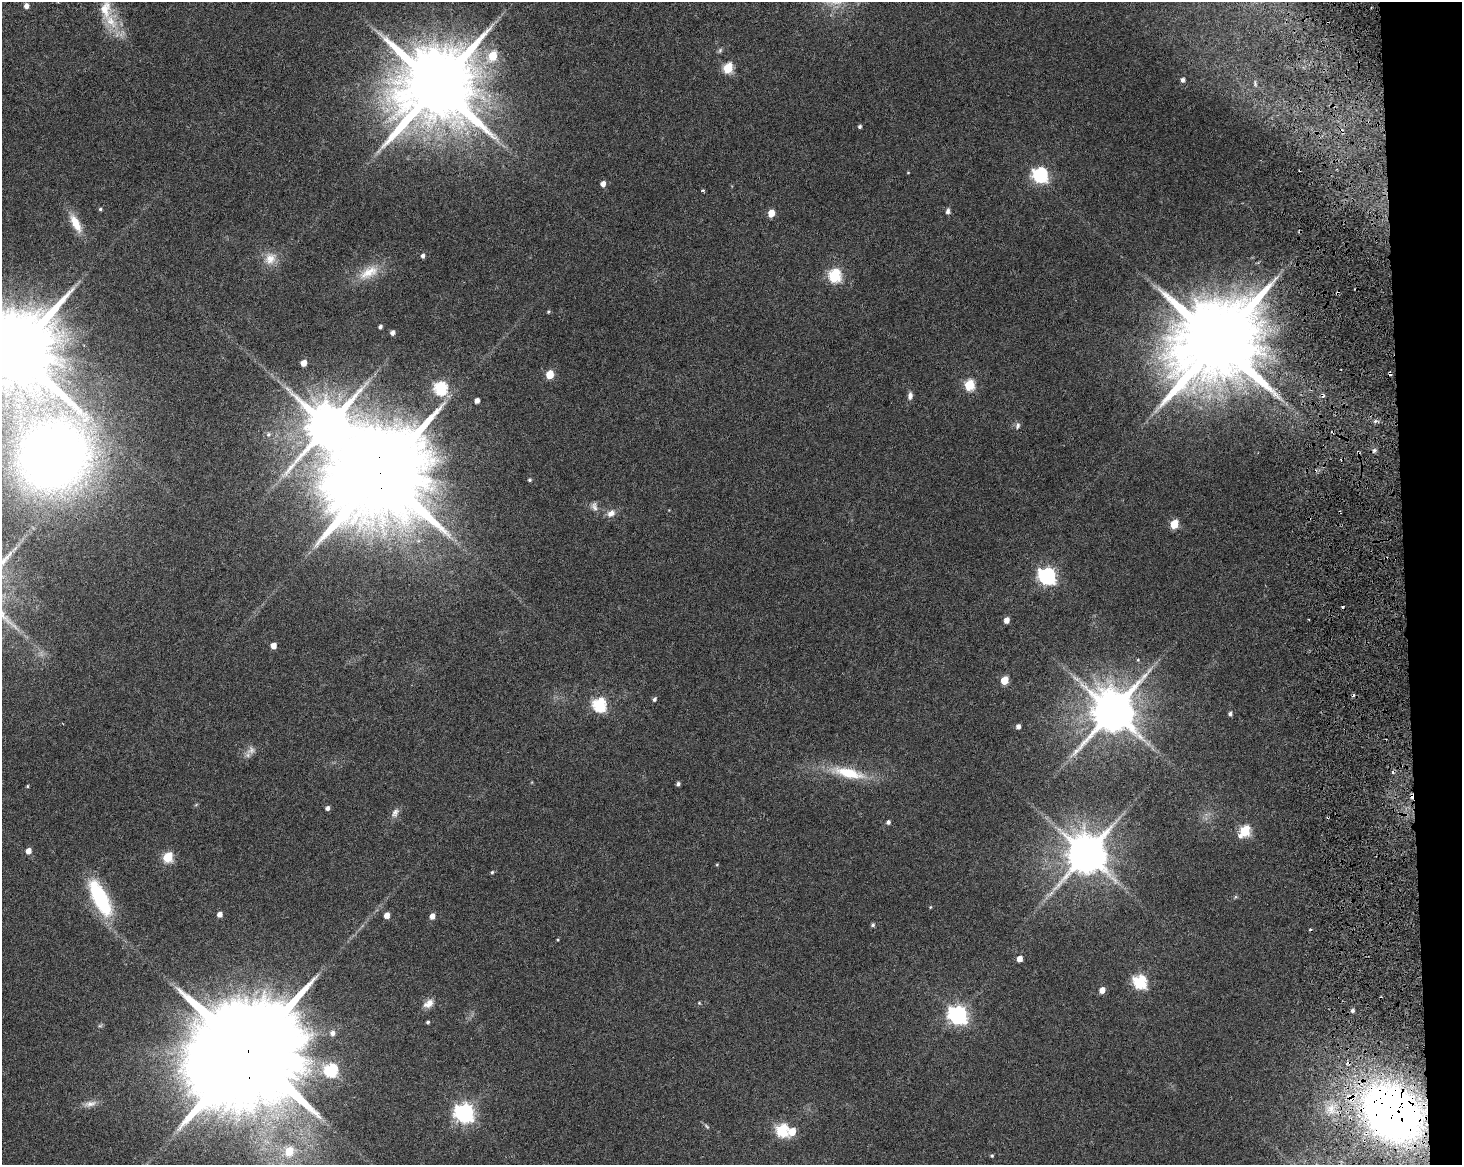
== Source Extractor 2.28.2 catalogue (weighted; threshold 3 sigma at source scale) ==
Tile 9 of 3 x 4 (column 3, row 3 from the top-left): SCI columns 2999-4458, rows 1323-2485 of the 4717 x 4901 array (HDU 1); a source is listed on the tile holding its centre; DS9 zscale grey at full resolution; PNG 1464 x 1167 px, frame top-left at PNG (2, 2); no overlay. Shown black and unused: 4% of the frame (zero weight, under 3 of 6 exposures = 11% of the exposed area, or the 3 px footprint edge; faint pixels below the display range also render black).
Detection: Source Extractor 2.28.2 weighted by HDU 2 'WHT'; one run over the whole footprint, this tile lists its part. Background 0.0622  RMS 0.0032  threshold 0.0131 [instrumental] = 3 sigma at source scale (4.09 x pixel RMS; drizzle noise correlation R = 1.36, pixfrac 0.8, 0.0396/0.0396 arcsec/px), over >= 5 px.
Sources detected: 111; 1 too faint to see at this stretch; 12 cosmic-ray / hot-pixel residue — not listed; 2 inside a brighter listed object's ellipse — not listed separately; the other 96 listed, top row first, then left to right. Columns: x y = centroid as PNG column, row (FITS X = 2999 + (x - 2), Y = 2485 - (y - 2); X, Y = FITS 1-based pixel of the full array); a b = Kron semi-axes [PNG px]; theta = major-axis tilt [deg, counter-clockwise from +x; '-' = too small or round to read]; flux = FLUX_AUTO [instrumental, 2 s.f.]
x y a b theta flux
26 6 5 4 - 1.6
111 21 27 12 -50 7.4
720 50 8 5 63 0.57
493 56 6 5 - 12
728 68 6 5 - 21
1183 80 4 4 - 0.98
1255 83 6 4 -80 0.53
437 86 23 20 76 4200
860 127 4 3 - 0.7
908 172 4 3 - 0.22
1040 175 7 7 - 73
603 184 5 4 - 2
703 190 3 3 - 0.58
100 209 4 4 - 0.49
948 211 8 6 85 0.88
771 213 6 5 - 5
76 223 26 10 -62 5.7
423 256 4 4 - 0.94
270 258 19 16 60 4.5
369 272 31 15 29 7.2
835 276 6 6 - 40
1337 293 6 3 53 0.37
548 312 4 4 - 0.43
380 327 4 4 - 0.76
392 333 4 4 - 1.4
1218 342 26 22 68 5300
15 352 25 20 -88 5400
303 363 5 4 - 3.3
550 375 5 5 - 11
969 385 6 5 - 21
441 388 6 6 - 45
910 396 10 6 83 1.3
477 401 4 4 - 1.8
1375 421 7 5 21 0.65
328 426 16 13 -85 1500
1017 426 10 6 77 1
268 434 7 7 - 0.99
1374 450 6 5 - 0.65
53 456 53 50 86 350
380 473 31 23 83 7800
530 480 5 5 - 0.51
594 506 13 8 -73 1.5
611 513 11 8 36 2.2
1174 524 6 5 - 11
1047 576 7 7 - 100
1006 620 5 4 - 2.2
273 646 5 4 - 2.8
1138 660 5 4 - 0.34
1004 680 5 5 - 8.6
654 699 5 4 - 0.75
599 705 6 6 - 48
1112 711 14 12 65 1400
1230 714 5 4 - 0.9
1018 727 4 4 - 1.3
251 750 13 11 61 1.9
848 773 46 13 -12 13
678 784 4 4 - 0.79
27 786 4 3 - 0.33
327 808 5 4 - 1.1
395 813 14 8 64 1.6
888 822 5 5 - 0.86
1245 831 7 5 53 22
28 851 5 4 - 2.7
1086 854 12 11 - 1100
168 857 6 5 - 21
717 864 4 4 - 0.3
492 872 5 4 - 0.44
1050 894 14 5 32 1.5
100 898 41 15 -63 26
930 907 4 4 - 0.28
219 914 5 5 - 1.8
387 915 5 4 - 2.7
432 916 5 5 - 2.3
873 925 5 4 - 0.63
558 940 4 3 - 0.26
1019 959 5 5 - 2.4
1140 982 7 6 - 47
1102 990 5 5 - 2.5
428 1003 14 9 35 2.4
699 1003 5 4 - 0.31
1352 1011 5 5 - 0.79
957 1015 7 7 - 140
428 1022 4 3 - 0.5
100 1026 7 4 2 0.48
332 1033 6 6 - 1.5
248 1053 40 26 89 12000
331 1070 6 6 - 43
90 1104 20 8 11 2.2
1330 1109 16 15 - 6.1
464 1113 7 7 - 150
1392 1113 50 39 -42 220
707 1126 9 4 -45 0.55
782 1130 6 6 - 38
792 1132 7 5 55 5.7
289 1151 7 6 - 10
992 1156 5 4 - 0.43
Overlapping masked pixels (flux is a lower limit): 4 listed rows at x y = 1337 293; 380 473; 248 1053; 1392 1113
Isophote crosses this tile's border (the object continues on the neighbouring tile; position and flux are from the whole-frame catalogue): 2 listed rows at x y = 15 352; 53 456